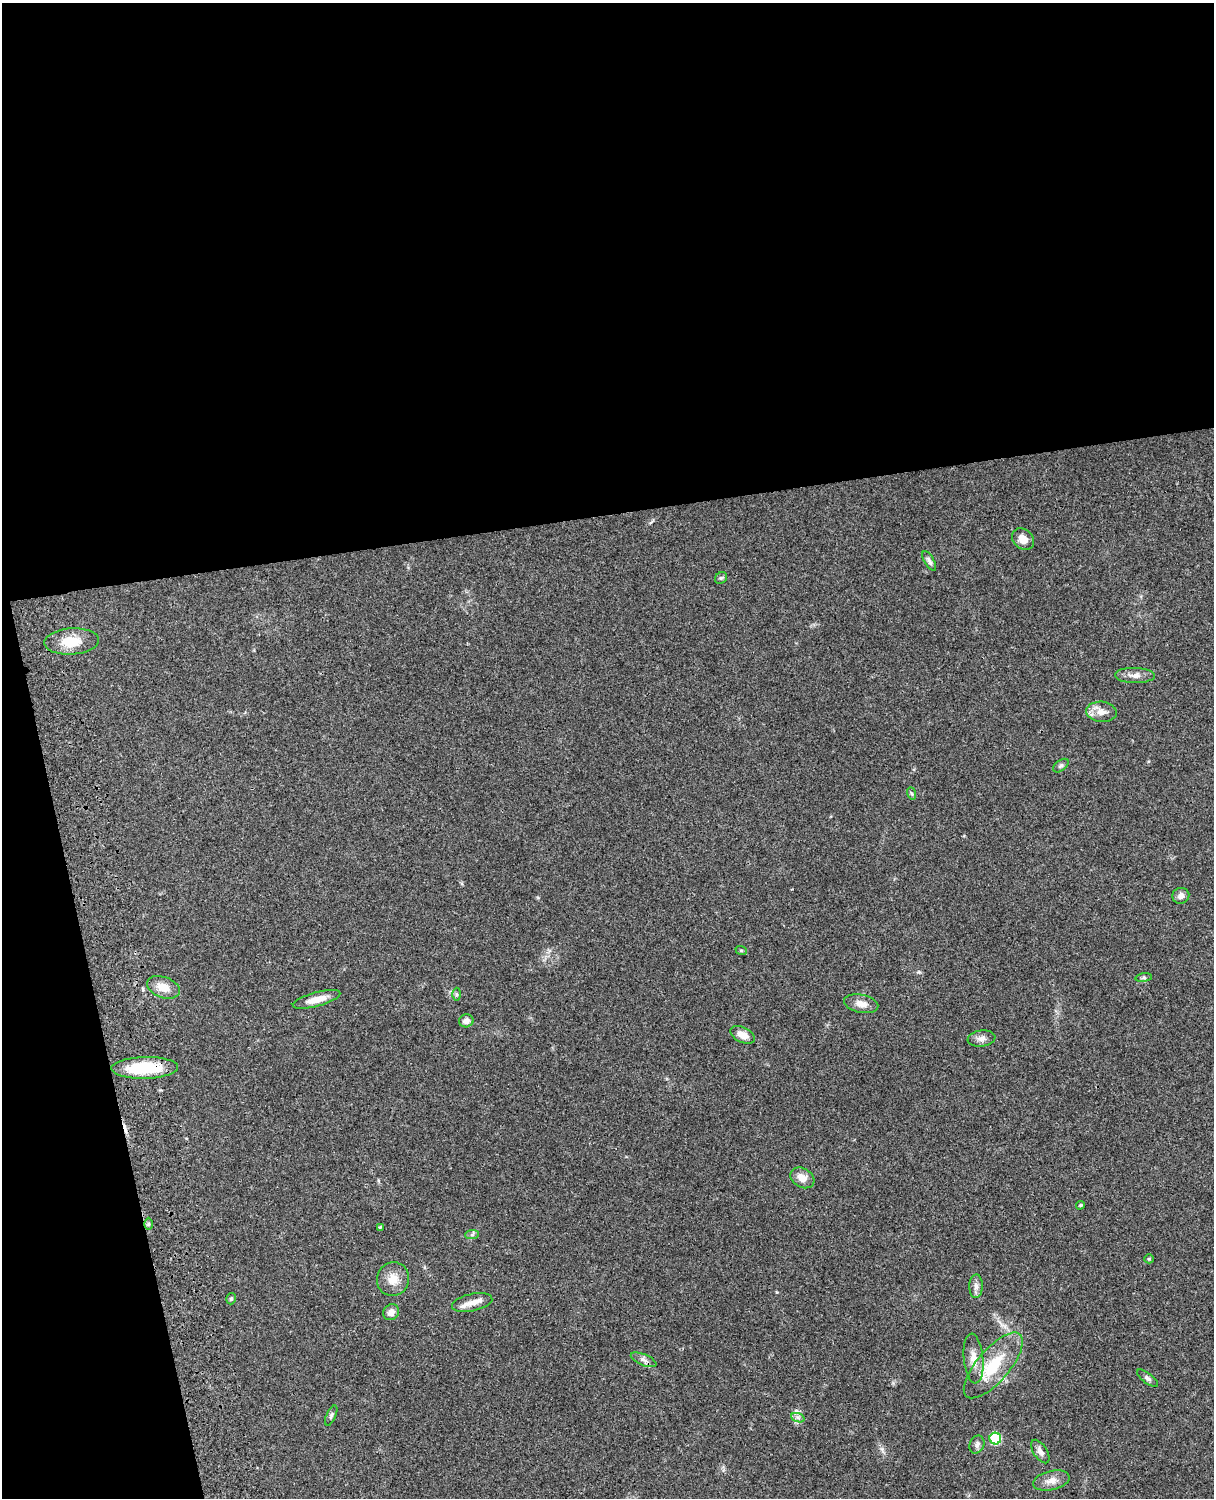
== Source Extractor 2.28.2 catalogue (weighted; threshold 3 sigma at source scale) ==
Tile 1 of 4 x 3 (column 1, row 1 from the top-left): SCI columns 121-1332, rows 3268-4763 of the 5087 x 4926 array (HDU 1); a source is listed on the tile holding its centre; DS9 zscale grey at full resolution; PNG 1216 x 1500 px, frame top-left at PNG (2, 3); each listed source drawn as its Kron ellipse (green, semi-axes under 4 px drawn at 4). Shown black and unused: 39% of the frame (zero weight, under 3 of 4 exposures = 6% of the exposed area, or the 3 px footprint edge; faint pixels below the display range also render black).
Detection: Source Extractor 2.28.2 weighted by HDU 2 'WHT'; one run over the whole footprint, this tile lists its part. Background 0.076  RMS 0.0057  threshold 0.0257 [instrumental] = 3 sigma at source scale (4.5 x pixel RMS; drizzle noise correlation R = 1.50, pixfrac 1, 0.05/0.05 arcsec/px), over >= 5 px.
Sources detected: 43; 1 cosmic-ray / hot-pixel residue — neither listed nor drawn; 2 inside a brighter listed object's ellipse — not listed separately; the other 40 listed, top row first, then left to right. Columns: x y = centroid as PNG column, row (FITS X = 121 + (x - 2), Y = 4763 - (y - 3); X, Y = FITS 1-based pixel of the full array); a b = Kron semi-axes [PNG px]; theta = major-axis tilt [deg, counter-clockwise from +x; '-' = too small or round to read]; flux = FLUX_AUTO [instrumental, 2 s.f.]
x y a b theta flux
1023 539 12 9 -41 5.2
929 561 11 5 -60 1.8
721 578 6 5 - 0.94
72 641 27 13 4 12
1135 675 20 7 -1 3.9
1101 712 15 10 -5 5.1
1061 766 9 5 37 1.2
911 793 6 4 -70 0.85
1181 896 8 8 - 2.8
741 950 6 4 -19 0.61
1144 978 8 4 8 1.1
163 987 17 10 -21 7.4
457 994 6 4 -89 0.9
317 999 24 7 15 6.5
861 1004 17 9 -12 5
466 1021 7 6 - 2.6
743 1035 13 7 -25 5.1
981 1038 14 8 8 2.9
145 1068 33 11 1 25
802 1178 13 9 -29 5.3
1080 1205 4 3 - 0.7
149 1224 6 4 89 1.1
380 1227 4 4 - 0.6
472 1235 7 4 1 1
1149 1259 5 4 - 0.63
393 1279 17 16 - 7.5
976 1286 12 6 89 2.5
231 1299 6 4 74 0.94
472 1302 20 8 12 4.1
391 1312 8 7 - 3.2
974 1359 25 9 -84 6.8
644 1360 14 5 -23 2.4
993 1365 41 16 49 23
1148 1378 12 5 -37 1.6
331 1416 11 4 66 1.3
798 1418 7 4 -20 1.3
995 1438 6 5 - 35
977 1445 9 7 67 1.9
1040 1451 13 6 -56 2.8
1051 1480 19 9 13 4.7
Overlapping masked pixels (flux is a lower limit): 1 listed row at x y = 145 1068